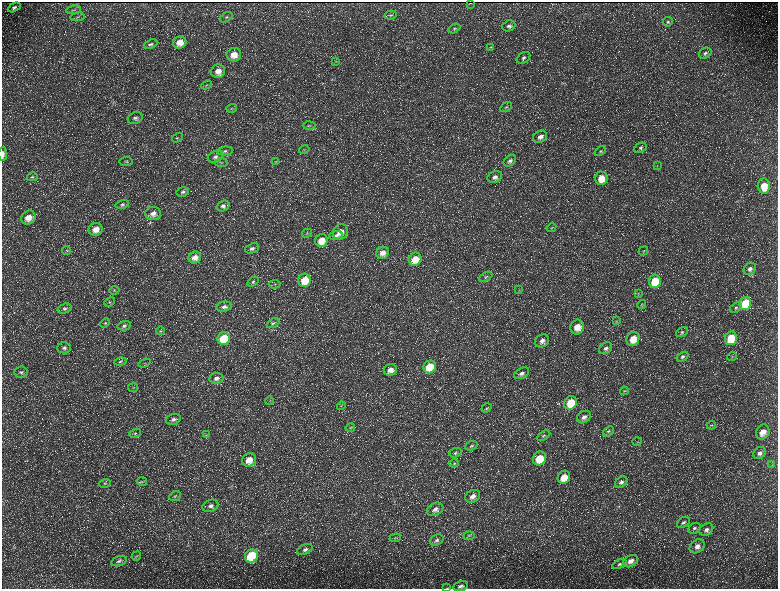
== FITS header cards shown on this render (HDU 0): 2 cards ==
NAXIS1  =                 1552 / length of data axis 1
NAXIS2  =                 1173 / length of data axis 2

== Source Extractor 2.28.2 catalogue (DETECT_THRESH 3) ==
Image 1552 x 1173 px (HDU 0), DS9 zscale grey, zoomed out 1/2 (1 PNG px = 2 x 2 image px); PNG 780 x 591 px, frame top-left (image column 1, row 1173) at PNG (2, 2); each listed source drawn as its Kron ellipse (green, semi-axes under 4 px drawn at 4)
Background 228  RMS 10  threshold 31.2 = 3 sigma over >= 5 px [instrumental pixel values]
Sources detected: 176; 37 cannot appear on this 1/2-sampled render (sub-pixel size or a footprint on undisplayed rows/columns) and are neither listed nor drawn; the other 139 listed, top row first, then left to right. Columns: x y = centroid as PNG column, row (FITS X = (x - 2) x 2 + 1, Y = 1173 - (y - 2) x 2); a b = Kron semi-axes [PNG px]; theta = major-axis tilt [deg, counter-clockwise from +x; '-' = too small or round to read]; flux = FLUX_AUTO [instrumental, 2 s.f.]
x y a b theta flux
470 3 3 1 - 850
14 7 7 4 27 5200
74 10 7 3 10 2800
391 15 6 4 12 3400
77 17 7 3 8 2800
226 17 7 4 32 3700
668 22 5 4 - 3500
509 26 7 5 21 7000
454 28 6 4 28 3300
180 42 7 6 - 24000
151 44 7 4 21 4600
490 47 4 3 - 1800
705 53 6 5 - 5500
234 55 7 6 - 24000
524 58 7 5 34 5600
336 61 3 2 - 1400
218 71 7 6 - 17000
207 85 5 3 - 2700
506 107 6 4 32 4000
232 108 5 4 - 2600
135 118 8 5 20 7200
309 125 6 3 2 2000
540 137 7 6 - 11000
177 138 6 3 33 2900
640 148 6 4 26 4500
304 150 5 2 - 2100
225 151 8 4 6 4800
600 151 6 4 37 4100
3 154 7 3 89 8200
215 157 8 5 23 7200
126 161 6 3 5 2800
275 161 3 2 - 1400
510 161 7 5 37 6000
221 162 7 3 0 3000
657 166 3 2 - 1300
32 177 5 4 - 2800
495 177 7 5 21 9300
601 178 7 6 - 33000
764 186 7 6 - 37000
183 192 6 5 - 4800
122 204 7 4 14 4100
223 206 6 5 - 6300
153 214 8 6 10 14000
28 218 7 6 - 22000
551 228 5 3 - 2200
96 229 7 6 - 19000
340 232 8 7 - 21000
307 233 5 3 - 2100
336 236 7 4 16 4500
321 240 6 6 - 31000
252 248 7 5 20 6100
67 250 4 1 - 980
643 251 5 2 - 1600
383 253 6 6 - 16000
195 258 6 5 - 15000
415 259 7 6 - 28000
750 269 7 5 43 8200
486 277 7 3 30 3200
305 280 7 6 - 41000
655 281 7 6 - 65000
253 282 6 4 31 3600
274 284 6 2 3 1700
114 290 5 4 - 2500
519 290 3 2 - 1200
638 294 4 3 - 1700
109 302 5 3 - 2200
745 303 6 5 - 87000
642 304 4 2 - 1500
224 307 8 5 9 7700
736 308 6 4 31 4000
64 309 7 5 19 5200
617 321 4 3 - 1900
105 323 5 4 - 3100
273 323 7 4 25 4600
124 326 6 4 15 5300
577 327 7 6 - 24000
160 331 4 3 - 2200
682 332 6 4 31 3800
224 338 6 6 - 90000
731 338 7 6 - 74000
633 339 7 6 - 32000
542 341 7 6 - 11000
64 348 7 5 2 6400
606 348 7 5 34 7400
682 357 6 4 31 4600
732 357 5 3 - 1700
120 361 6 4 13 4000
145 363 6 2 20 1900
430 367 6 6 - 62000
390 370 6 6 - 15000
21 372 6 6 - 5300
522 373 8 5 29 8300
216 378 7 5 5 8600
133 388 5 3 - 2100
624 391 4 3 - 2000
269 401 4 3 - 1700
571 403 7 6 - 52000
341 406 4 3 - 2200
486 408 5 3 - 2500
584 417 7 5 33 11000
173 419 7 5 16 7000
711 425 4 2 - 1600
350 428 4 4 - 2100
608 431 6 4 40 3600
763 432 8 6 63 22000
135 433 6 3 14 2800
206 435 4 2 - 1700
543 436 7 4 30 4600
637 442 4 2 - 1300
471 446 6 4 20 4500
455 453 6 4 20 4100
759 453 7 5 43 8300
539 458 7 6 - 52000
249 460 7 6 - 23000
454 463 5 4 - 2400
772 465 3 3 - 1500
564 477 7 5 52 32000
142 482 5 3 - 2200
621 482 7 5 37 6400
105 483 6 3 16 2500
175 496 6 4 25 4000
473 496 8 6 29 13000
210 506 8 6 20 9200
435 509 8 6 28 11000
683 522 7 5 32 5600
695 528 6 5 - 5200
706 530 7 5 35 8100
469 536 5 4 - 3400
395 538 5 3 - 2300
437 540 7 5 27 6000
697 546 8 6 38 13000
305 550 8 5 23 7000
136 556 5 2 - 1900
251 556 7 6 - 160000
119 561 8 5 18 6000
630 561 8 5 26 13000
619 564 7 4 24 4100
461 586 7 5 14 7400
447 588 4 2 - 1200
At the frame edge (FLAGS 8, measured only in part): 2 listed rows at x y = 3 154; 447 588
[37 sub-pixel or undisplayed-footprint detections neither listed nor drawn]